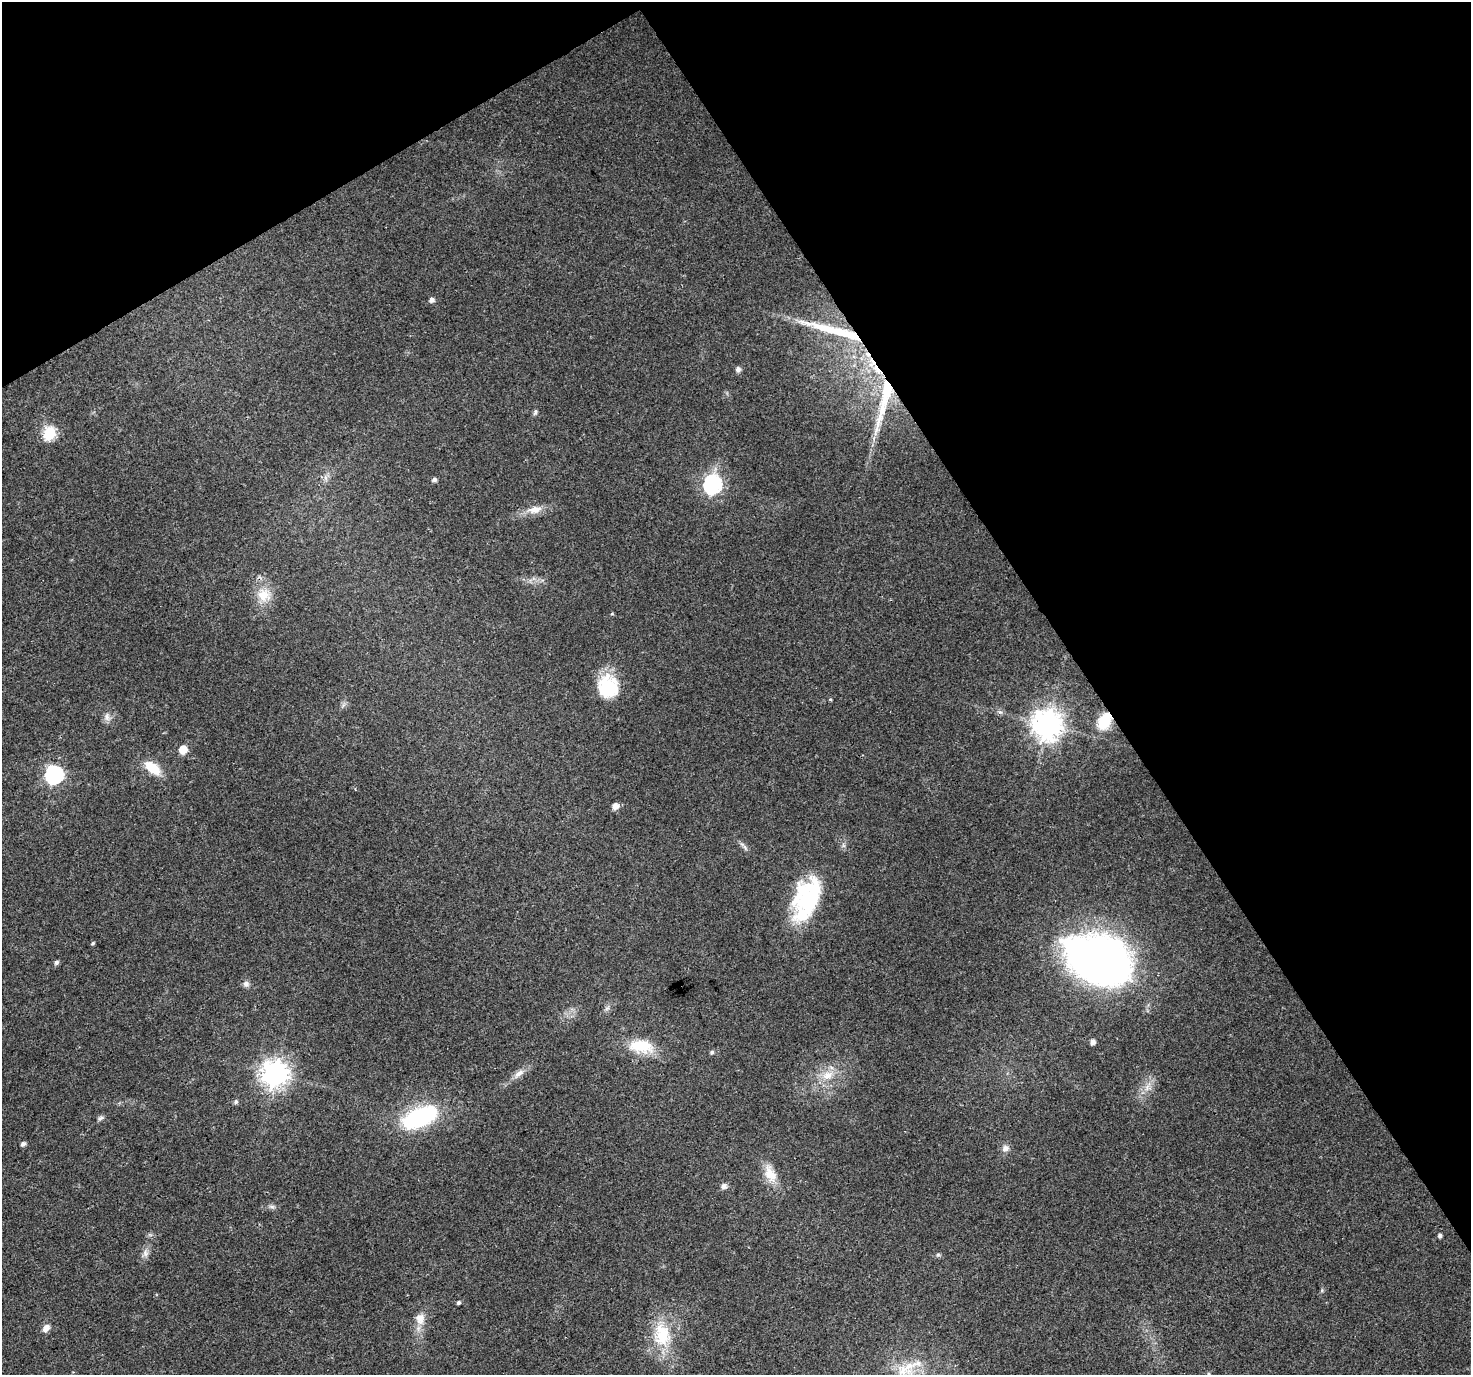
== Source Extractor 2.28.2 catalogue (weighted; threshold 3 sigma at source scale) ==
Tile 3 of 4 x 4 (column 3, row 1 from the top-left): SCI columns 2945-4413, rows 4299-5671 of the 5881 x 5789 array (HDU 1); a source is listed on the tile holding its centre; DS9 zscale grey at full resolution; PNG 1473 x 1377 px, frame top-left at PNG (2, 2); no overlay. Shown black and unused: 32% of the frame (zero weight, under 3 of 4 exposures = <1% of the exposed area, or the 3 px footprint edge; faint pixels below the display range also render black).
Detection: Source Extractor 2.28.2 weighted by HDU 2 'WHT'; one run over the whole footprint, this tile lists its part. Background 0.0248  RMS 0.003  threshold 0.0137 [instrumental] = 3 sigma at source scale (4.5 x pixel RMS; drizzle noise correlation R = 1.50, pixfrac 1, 0.0396/0.0396 arcsec/px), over >= 5 px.
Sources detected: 56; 3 inside a brighter object's white glare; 2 cosmic-ray / hot-pixel residue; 1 long thin detection or spike segment (spike, bleed or trail) — not listed; the other 50 listed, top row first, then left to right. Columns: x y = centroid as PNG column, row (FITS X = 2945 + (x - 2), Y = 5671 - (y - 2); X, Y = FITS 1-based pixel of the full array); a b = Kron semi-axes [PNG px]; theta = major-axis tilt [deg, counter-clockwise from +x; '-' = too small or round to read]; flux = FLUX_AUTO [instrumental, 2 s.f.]
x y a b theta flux
432 300 5 5 - 1.2
738 369 6 6 - 1.2
884 401 82 11 76 17
535 412 9 4 71 0.63
49 433 7 6 - 31
325 478 7 5 -89 0.94
434 479 6 5 - 0.8
713 484 8 7 - 100
535 510 21 11 8 3.7
264 595 20 18 -34 6.3
612 614 5 3 - 0.29
605 684 30 20 65 10
830 699 5 3 - 0.28
107 717 12 7 -85 1.5
1105 721 18 12 65 9.2
1047 724 10 9 - 440
183 749 6 5 - 7.3
153 768 21 11 -39 6.7
54 774 8 7 - 95
615 806 6 6 - 2.3
808 898 49 29 67 30
93 943 4 4 - 0.42
1099 960 65 44 -22 170
56 962 5 5 - 0.9
246 984 8 8 - 1.2
607 1008 7 4 19 0.59
1093 1042 5 5 - 1.6
641 1046 29 15 -8 11
712 1052 6 5 - 0.64
519 1073 18 7 37 2.4
275 1074 9 8 - 320
827 1075 18 12 26 5.1
236 1102 6 6 - 0.68
419 1117 44 21 23 32
101 1118 10 5 26 0.76
23 1144 5 4 - 0.9
1005 1148 11 9 25 1.5
770 1174 25 14 -67 5.5
724 1186 8 7 - 1.1
272 1207 9 4 -1 0.77
1440 1236 4 4 - 0.98
145 1253 11 8 -81 1.5
938 1255 6 5 - 0.53
1322 1290 6 4 72 0.43
459 1303 4 4 - 0.65
420 1318 16 12 -86 3.7
46 1328 11 8 48 1.8
662 1335 36 25 -82 15
906 1368 32 21 23 10
1209 1374 5 4 - 0.46
Overlapping masked pixels (flux is a lower limit): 3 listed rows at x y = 884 401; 1105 721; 1099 960
Isophote crosses this tile's border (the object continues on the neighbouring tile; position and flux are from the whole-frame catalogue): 1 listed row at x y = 1209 1374